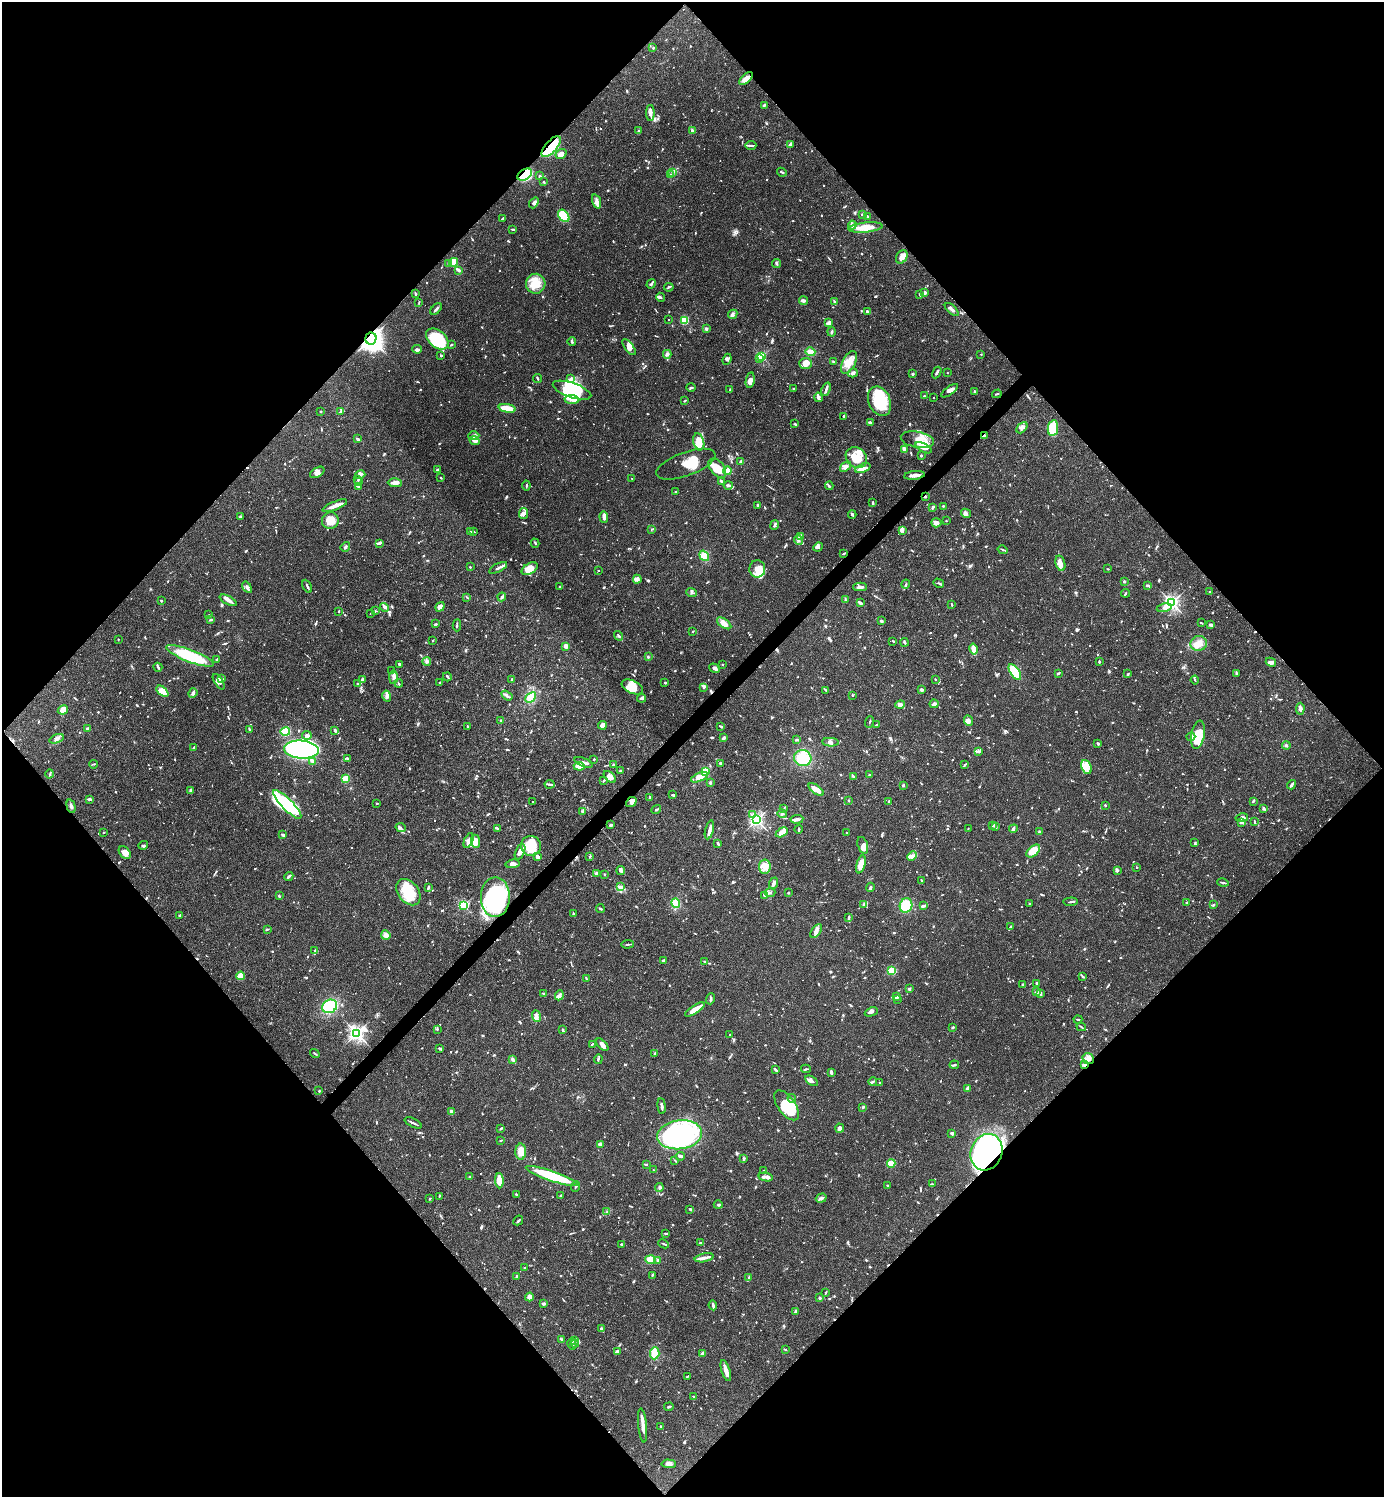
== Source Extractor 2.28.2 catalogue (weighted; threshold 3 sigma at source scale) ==
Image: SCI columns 300-5824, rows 1-5979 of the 5982 x 5983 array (HDU 1 of 3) = the unmasked area's bounding box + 8 px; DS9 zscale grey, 4 x 4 block average (1 PNG px = mean of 4 x 4 image px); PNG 1386 x 1499 px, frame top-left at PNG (2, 2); each listed source drawn as its Kron ellipse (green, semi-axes under 4 px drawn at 4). Shown black and unused: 51% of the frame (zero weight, under 3 of 4 exposures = <1% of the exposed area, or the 3 px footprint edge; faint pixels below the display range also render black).
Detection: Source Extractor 2.28.2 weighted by HDU 2 'WHT'. Background 0.0643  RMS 0.0032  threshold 0.0143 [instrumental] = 3 sigma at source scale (4.5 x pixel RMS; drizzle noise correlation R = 1.50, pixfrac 1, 0.05/0.05 arcsec/px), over >= 5 px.
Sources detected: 1606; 9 too faint to see at this stretch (4 x 4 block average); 20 inside a brighter object's white glare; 14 cosmic-ray / hot-pixel residue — neither listed nor drawn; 64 coinciding with a brighter row at this scale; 143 inside a brighter listed object's ellipse — not listed separately; of the other 1356, all 500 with FLUX_AUTO >= 1.74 (the completeness limit of this list) listed and drawn (856 fainter detections not listed), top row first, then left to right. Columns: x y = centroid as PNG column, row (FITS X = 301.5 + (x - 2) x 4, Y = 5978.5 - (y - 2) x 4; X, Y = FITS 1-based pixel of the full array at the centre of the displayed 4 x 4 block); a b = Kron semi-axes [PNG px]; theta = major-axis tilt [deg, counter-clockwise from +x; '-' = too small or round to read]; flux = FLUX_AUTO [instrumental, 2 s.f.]
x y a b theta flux
653 48 2 2 - 6.6
746 78 8 3 40 15
764 105 3 2 - 5.2
650 113 8 3 -90 7
692 130 3 2 - 3.7
638 131 2 2 - 2.1
790 144 3 2 - 4.1
751 145 5 2 - 3.1
551 147 13 5 48 85
561 154 6 4 35 13
673 172 3 3 - 3.7
782 172 5 2 - 3.6
525 175 8 5 34 140
671 175 2 2 - 2.3
539 176 2 2 - 4.3
544 182 3 2 - 1.9
597 201 7 4 -72 8.2
534 203 6 2 51 6
863 214 2 2 - 7.9
564 216 7 4 -50 69
867 216 3 2 - 2.1
502 218 3 2 - 1.8
852 225 4 3 - 6.7
865 227 17 5 6 34
512 229 4 2 - 2.8
902 257 7 5 60 13
454 262 4 4 - 29
448 263 2 2 - 12
776 263 4 2 - 2.7
459 270 2 2 - 4
536 284 10 10 - 32
651 284 5 2 - 4.9
669 287 5 2 - 3
925 293 3 2 - 5.2
416 294 4 2 - 2
920 295 2 2 - 2
660 297 4 2 - 2.4
803 301 4 3 - 4.3
834 301 3 2 - 2.9
419 303 3 2 - 1.8
436 309 7 2 46 4.3
952 309 8 3 -42 6.2
868 312 4 2 - 5.4
733 314 5 4 - 4.9
669 320 2 2 - 1.8
685 320 2 2 - 130
829 323 3 2 - 9.3
706 329 2 2 - 5.7
832 332 4 2 - 3.2
371 339 6 5 - 910
437 339 13 8 -41 83
572 342 4 2 - 4.2
451 345 3 2 - 3.1
629 347 9 3 -51 8.7
417 349 4 2 - 3.4
810 352 5 4 - 11
667 354 4 3 - 4.5
981 354 2 2 - 1.8
441 356 2 2 - 8
762 357 2 2 - 200
760 358 2 2 - 13
727 359 6 3 67 4.6
833 361 3 2 - 2
849 362 12 6 62 23
805 363 6 5 - 20
937 372 6 2 61 6.4
853 373 5 2 - 7.6
947 373 2 2 - 1.8
913 374 2 2 - 12
537 378 4 2 - 3.2
571 378 3 3 - 2.8
750 380 8 3 79 13
691 387 4 2 - 3
794 388 3 2 - 1.8
826 389 7 2 68 5
572 390 20 7 -19 57
730 390 2 2 - 2.1
950 391 10 3 36 8
974 391 2 2 - 3.2
997 394 5 2 - 2.1
924 396 2 2 - 2.4
818 397 5 2 - 8.9
934 398 2 2 - 2.6
572 400 7 3 -4 8.9
685 401 4 2 - 2
879 401 15 11 -67 85
507 408 8 2 -10 58
321 411 2 2 - 9.2
340 412 4 2 - 2.3
844 416 2 2 - 4.1
870 422 4 2 - 5.5
795 424 4 2 - 2.4
1022 428 6 3 47 6.8
1053 428 8 5 81 74
984 435 2 2 - 2.1
474 436 5 4 - 5.9
358 438 4 2 - 2
917 440 17 8 -9 26
475 441 5 4 - 7.1
699 442 9 5 -76 25
923 448 9 3 -28 17
904 449 4 3 - 3.7
921 456 3 2 - 2
856 458 11 9 -40 39
740 462 3 2 - 3.2
686 464 31 12 20 59
845 467 6 4 39 7.8
717 468 11 7 -50 33
863 468 8 4 21 12
437 470 4 2 - 2
728 471 4 3 - 14
317 472 8 4 32 8.4
360 475 5 3 - 4.5
914 475 10 2 6 19
441 478 2 2 - 1.9
632 479 2 2 - 1.7
358 480 3 2 - 2.2
721 481 3 2 - 4.4
358 482 3 2 - 2.4
395 483 7 4 -2 9.9
526 485 5 2 - 2.2
728 485 4 2 - 8.6
358 486 2 2 - 4.1
829 486 4 2 - 2.9
676 492 2 2 - 2.1
925 496 2 2 - 4.5
873 503 3 2 - 3.4
757 505 3 2 - 4.6
335 506 13 4 22 14
943 506 2 2 - 1.9
932 507 4 3 - 3.1
524 513 5 4 - 6.8
966 513 5 3 - 7.5
852 514 4 2 - 3.6
240 516 2 2 - 2.2
604 517 6 3 -86 9.4
330 521 8 8 - 23
946 521 2 2 - 2.1
936 523 5 4 - 5.8
775 525 5 2 - 5.5
651 529 4 2 - 1.8
902 530 4 2 - 2.8
470 532 2 2 - 2.2
474 532 4 2 - 1.9
801 536 4 3 - 4
799 540 5 4 - 5.6
379 543 4 2 - 5.3
535 543 4 2 - 1.9
345 547 5 2 - 3.7
818 547 5 3 - 5.4
1002 550 5 2 - 2.4
844 553 4 2 - 2.2
704 556 5 4 - 20
1060 563 8 5 -73 11
470 567 2 2 - 2.8
498 568 10 2 27 5.6
530 569 9 5 30 20
757 569 8 8 - 25
1108 569 2 2 - 1.8
598 570 2 2 - 2
637 579 4 4 - 8.1
1124 581 2 2 - 3.3
939 583 5 2 - 3.1
906 584 5 2 - 2.6
1147 585 4 2 - 3.2
307 586 7 2 -63 3.7
247 587 6 2 -56 6.3
560 587 3 2 - 3
860 587 7 3 -1 6.5
1210 592 3 2 - 3.5
691 593 5 2 - 2.3
1125 593 4 2 - 2.6
467 597 3 2 - 2.7
502 597 4 3 - 5.4
161 600 2 2 - 3.2
228 600 9 4 -29 8.1
845 600 3 2 - 3.2
860 603 3 2 - 8
1172 603 3 3 - 430
952 605 3 2 - 2.6
384 607 4 3 - 4.1
440 607 5 4 - 11
1164 608 8 3 12 10
339 611 2 2 - 2
375 611 3 2 - 2.4
371 613 3 2 - 1.8
209 615 2 2 - 1.8
210 620 3 2 - 1.9
881 621 3 2 - 4.6
724 623 8 4 -35 14
1201 623 3 2 - 2.1
436 624 2 2 - 5.3
457 625 6 2 -90 3.5
1211 625 4 3 - 3.6
693 631 2 2 - 2
619 636 5 3 - 3.1
118 639 2 2 - 3.6
433 641 2 2 - 1.8
893 641 3 2 - 2.4
905 642 4 2 - 2.9
1199 643 8 7 - 17
566 646 4 3 - 8.6
973 649 5 2 - 34
190 656 25 6 -21 120
648 657 2 2 - 2.4
217 660 3 2 - 4.5
1099 661 3 2 - 1.9
427 662 4 3 - 4.1
1271 662 5 3 - 7.6
399 664 2 2 - 5.8
723 665 2 2 - 2.4
158 667 4 2 - 3
714 668 5 3 - 5.8
392 671 3 2 - 1.9
1015 672 9 4 -57 130
1058 673 4 2 - 2.9
1236 673 4 2 - 2
1128 674 4 2 - 1.9
393 677 7 2 88 4.7
447 677 4 2 - 3.5
221 678 4 3 - 2.5
362 679 3 2 - 2.3
512 679 3 2 - 2.2
935 679 2 2 - 2.4
1195 680 4 2 - 1.8
219 682 9 4 -57 10
357 683 3 2 - 1.7
399 683 4 2 - 2.5
440 683 2 2 - 2.1
665 683 2 2 - 4.7
632 687 11 6 -25 23
703 687 4 3 - 3.7
826 690 3 2 - 2
921 690 3 3 - 4
162 691 7 3 -41 47
193 693 5 3 - 4.6
852 695 2 2 - 2.2
387 696 6 3 -74 10
507 696 6 2 -34 4.4
531 697 6 4 43 30
641 698 4 3 - 5
934 704 4 2 - 9.7
900 705 5 3 - 8.7
1300 709 6 3 86 6.3
63 710 5 4 - 17
501 721 3 2 - 2.1
968 721 5 4 - 7.5
869 722 6 2 71 2.1
602 725 4 3 - 15
876 725 3 2 - 1.9
467 726 2 2 - 2.5
721 727 4 2 - 2
87 729 2 2 - 23
249 729 3 2 - 2.3
335 730 3 2 - 5.4
285 732 5 4 - 88
307 735 4 2 - 10
1198 735 14 6 79 63
1191 737 4 2 - 6.8
724 738 3 2 - 9.3
57 739 7 3 18 5.9
796 740 3 2 - 2.9
830 742 8 3 -4 5.4
1098 743 4 2 - 2.3
1286 745 4 2 - 3.6
194 748 4 2 - 4.1
301 749 17 9 -4 820
978 751 3 2 - 4
803 758 9 8 - 58
348 759 4 2 - 3.8
594 759 2 2 - 2.6
313 761 4 3 - 6.8
584 762 9 3 -22 6.7
720 763 3 2 - 3.4
93 764 4 2 - 2.2
613 765 2 2 - 6.6
965 765 4 2 - 2.3
579 766 5 3 - 24
1086 767 7 5 -65 14
620 771 3 2 - 2
705 772 4 3 - 95
50 774 4 2 - 2.6
869 774 2 2 - 2.7
853 776 3 2 - 2
610 777 7 4 -43 12
699 777 9 4 23 22
346 779 4 3 - 41
604 781 3 2 - 2.7
710 783 3 2 - 2.6
549 784 5 3 - 3.5
903 785 2 2 - 2
1292 785 5 3 - 5.5
816 790 9 3 -37 28
191 791 4 2 - 10
673 795 3 2 - 3.6
649 797 3 2 - 3
89 799 3 2 - 7.3
848 801 2 2 - 2.8
889 801 3 2 - 1.9
1253 801 4 2 - 2.4
532 802 2 2 - 1.8
631 802 6 4 39 5
377 803 2 2 - 2.5
287 804 19 5 -45 87
1105 805 2 2 - 2
71 806 7 3 -76 5.4
1264 808 4 2 - 2.8
784 809 4 2 - 2.7
656 810 5 2 - 3.2
582 811 3 3 - 2.4
753 814 2 2 - 1.8
782 814 4 2 - 2.2
1242 818 6 3 11 5.7
797 819 6 3 6 7.5
757 820 2 2 - 510
1254 822 4 2 - 1.8
1241 823 4 2 - 3.8
611 825 4 2 - 4.8
992 825 2 2 - 2.6
996 826 3 2 - 2.8
401 827 5 2 - 2.5
497 828 4 2 - 2.3
968 828 2 2 - 1.7
798 829 4 2 - 2
1013 829 4 4 - 4.3
709 830 10 2 76 13
103 832 2 2 - 2.2
782 832 6 4 32 17
1039 832 3 2 - 5.1
847 833 2 2 - 2.4
283 835 3 2 - 5.1
469 841 8 4 66 12
475 841 7 4 -84 21
1195 843 4 2 - 2.4
718 844 4 2 - 2.1
143 845 5 2 - 1.9
863 845 8 5 -73 12
531 846 10 10 - 56
1033 851 8 5 41 40
125 852 7 5 -49 15
520 852 8 4 66 12
912 856 5 3 - 7.3
537 857 3 2 - 10
590 857 3 2 - 1.9
512 864 7 3 6 7.5
861 864 9 3 75 27
765 867 7 6 - 15
1137 867 2 2 - 1.8
621 870 4 4 - 5.2
1117 871 3 2 - 3.2
596 873 4 2 - 4
604 875 2 2 - 3.4
289 876 5 2 - 3.4
921 880 3 2 - 1.9
774 883 6 3 69 6.5
1223 883 6 2 -14 2.9
428 887 4 2 - 3.6
621 887 3 3 - 5.1
870 887 5 2 - 5.8
408 892 14 10 -52 63
770 893 5 3 - 4.7
788 893 2 2 - 2.6
765 895 3 3 - 4.2
279 896 4 2 - 2.2
495 897 20 14 90 200
1071 902 7 2 5 2.8
676 903 5 4 - 32
1029 903 2 2 - 1.9
1186 903 3 2 - 2.8
864 904 3 2 - 1.8
463 905 2 2 - 220
906 905 7 6 - 44
1213 905 2 2 - 2.3
923 906 3 2 - 5.7
600 909 4 2 - 2.5
573 914 2 2 - 2.1
180 915 4 2 - 2.1
849 917 4 2 - 2.6
1010 927 3 2 - 2.6
267 929 3 2 - 2.8
816 931 8 4 55 8.5
386 935 5 4 - 14
628 944 6 2 4 2.9
315 950 3 2 - 3.8
664 961 4 3 - 4.3
704 961 2 2 - 3.3
892 971 3 3 - 28
241 976 4 3 - 29
1083 977 4 2 - 2.3
586 978 3 2 - 2.7
1037 983 2 2 - 5.7
1023 985 2 2 - 4.6
909 989 2 2 - 6.2
1036 992 3 2 - 5
544 993 4 2 - 2.1
1040 994 4 2 - 4.7
559 995 5 3 - 7
897 996 3 2 - 1.8
711 999 5 2 - 2.9
898 999 3 2 - 2.3
330 1006 8 6 33 130
695 1010 11 4 31 19
871 1012 7 3 23 5.2
537 1016 6 4 -67 8.5
1078 1019 4 2 - 3
953 1027 3 2 - 2.1
1081 1027 5 2 - 2.1
437 1029 3 2 - 1.9
563 1030 3 2 - 2.9
357 1033 4 3 - 470
730 1035 2 2 - 1.8
592 1044 2 2 - 2.5
602 1045 8 3 -43 9.6
440 1048 4 2 - 2.4
315 1053 5 2 - 2
655 1054 2 2 - 4.2
598 1059 5 2 - 3.2
1088 1059 6 5 - 9.8
513 1060 4 2 - 6.1
954 1065 5 2 - 3.7
1084 1065 4 3 - 4.8
806 1069 5 2 - 2.4
776 1070 4 2 - 5
831 1072 3 2 - 8.3
811 1081 7 3 -33 8
873 1082 4 2 - 3.5
880 1082 2 2 - 2.6
968 1089 4 3 - 7.7
319 1091 2 2 - 3.4
792 1098 4 2 - 1.9
787 1105 17 8 -54 68
662 1106 7 2 -82 6.3
863 1107 3 2 - 4.2
451 1111 4 3 - 3.3
413 1123 9 2 -27 4.5
501 1128 4 2 - 3.6
840 1128 4 3 - 13
952 1133 2 2 - 22
680 1135 22 14 8 280
501 1140 3 2 - 2
600 1144 3 3 - 8.8
521 1152 8 5 -90 21
986 1152 19 15 67 590
680 1156 4 2 - 6.2
744 1159 4 3 - 3.5
675 1161 3 2 - 1.9
891 1163 4 2 - 48
646 1164 3 2 - 2.1
654 1170 2 2 - 2.7
764 1170 4 2 - 2.8
551 1176 27 5 -19 130
470 1177 3 2 - 4.9
766 1177 7 3 -11 7.3
499 1181 7 3 -87 35
933 1184 3 2 - 1.8
888 1185 2 2 - 3
575 1186 5 3 - 4.3
659 1187 4 2 - 3.9
516 1194 2 2 - 3.3
561 1195 2 2 - 2
439 1196 2 2 - 1.8
821 1198 5 3 - 5.3
430 1199 2 2 - 2.2
718 1205 4 2 - 2.8
690 1209 3 2 - 3.2
607 1212 3 3 - 3.6
518 1220 5 2 - 3.2
666 1233 4 2 - 1.9
700 1243 2 2 - 2.2
622 1244 3 2 - 3.9
664 1244 5 2 - 2.4
704 1258 9 3 11 9
651 1259 5 4 - 18
657 1260 3 2 - 1.9
525 1268 2 2 - 2.3
652 1275 4 2 - 2.3
516 1277 3 2 - 3.1
749 1277 3 3 - 2.3
826 1292 2 2 - 1.8
529 1297 4 3 - 7.8
820 1298 2 2 - 6.9
543 1303 3 2 - 8
713 1305 5 2 - 5.2
796 1311 4 2 - 6.5
601 1329 3 3 - 3.1
562 1339 3 2 - 2.6
574 1341 3 3 - 3.6
572 1344 5 2 - 4.6
574 1344 4 2 - 2.6
785 1350 3 2 - 1.7
617 1351 4 3 - 2.9
655 1353 6 4 85 28
702 1354 3 2 - 5.8
726 1371 11 4 -72 14
688 1376 4 2 - 2.5
693 1396 2 2 - 5
669 1407 5 2 - 2.5
643 1425 17 3 -84 17
660 1426 2 2 - 2.7
669 1464 7 4 -3 8.1
Overlapping masked pixels (flux is a lower limit): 11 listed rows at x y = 551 147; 525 175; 865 227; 371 339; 984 435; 925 496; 844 553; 71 806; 495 897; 1084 1065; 986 1152
Diffuse or blended objects may show on this block-average render without a row.